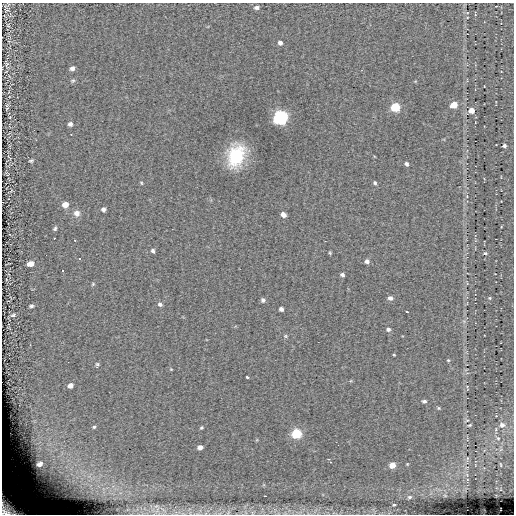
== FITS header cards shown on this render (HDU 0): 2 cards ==
NAXIS1  =                  512
NAXIS2  =                  512

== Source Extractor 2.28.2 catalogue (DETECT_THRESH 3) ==
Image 512 x 512 px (HDU 0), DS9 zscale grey, 1 PNG px = 1 image px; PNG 516 x 516 px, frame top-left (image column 1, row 512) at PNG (2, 3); no overlay
Background 0.119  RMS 5.4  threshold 16.1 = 3 sigma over >= 5 px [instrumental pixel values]
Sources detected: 78; all 78 listed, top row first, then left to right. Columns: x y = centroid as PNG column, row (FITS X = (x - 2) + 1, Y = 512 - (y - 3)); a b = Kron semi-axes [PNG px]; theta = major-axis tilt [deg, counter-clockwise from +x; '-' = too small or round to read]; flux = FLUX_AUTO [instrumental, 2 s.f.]
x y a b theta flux
256 7 6 5 - 1100
7 10 7 4 29 520
475 14 4 2 - 320
467 17 5 3 - 310
8 25 5 4 - 430
280 43 5 4 - 1200
6 64 8 4 -78 730
72 68 5 4 - 1200
73 81 7 6 - 590
484 86 3 2 - 210
454 105 6 5 - 5200
395 107 6 6 - 15000
7 109 6 4 45 210
471 111 7 6 - 2900
281 117 7 6 - 91000
70 124 5 4 - 1100
504 146 4 4 - 700
236 156 20 14 71 24000
31 161 5 4 - 540
406 164 4 4 - 840
141 183 5 4 - 390
375 183 5 4 - 600
65 205 6 5 - 3100
103 209 4 4 - 1100
77 213 8 8 - 1900
283 215 5 4 - 2000
55 229 5 4 - 600
54 238 3 2 - 13000
75 240 3 2 - 13000
153 251 5 4 - 820
330 253 4 3 - 420
485 253 5 4 - 570
46 255 2 2 - 13000
80 259 3 3 - 13000
367 261 5 5 - 1100
30 264 5 4 - 3000
63 270 3 3 - 13000
342 275 4 4 - 910
93 284 5 4 - 440
390 298 6 5 - 1200
490 298 5 4 - 430
263 300 5 4 - 890
160 304 6 5 - 860
31 306 4 3 - 680
281 309 4 4 - 1200
407 312 3 2 - 390
13 315 7 4 23 740
464 321 5 5 - 690
388 329 5 5 - 960
285 336 5 4 - 420
394 355 3 2 - 270
448 360 4 3 - 370
97 364 7 5 76 590
171 369 4 3 - 290
247 377 3 3 - 1800
70 385 5 4 - 1600
467 386 5 3 - 300
424 401 5 4 - 850
439 408 5 4 - 440
470 425 4 2 - 370
502 425 6 6 - 1300
94 427 5 4 - 490
201 428 4 3 - 450
296 434 6 5 - 25000
498 438 4 3 - 310
200 447 5 4 - 1600
62 453 15 6 64 3100
467 458 4 4 - 370
329 460 6 2 -59 580
407 464 3 3 - 300
40 465 33 18 -67 14000
392 465 5 4 - 4400
501 465 3 2 - 220
60 472 17 8 -35 5600
265 496 2 2 - 210
409 497 6 5 - 680
394 505 4 3 - 380
9 508 23 14 -37 17000
At the frame edge (FLAGS 8, measured only in part): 1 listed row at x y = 9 508